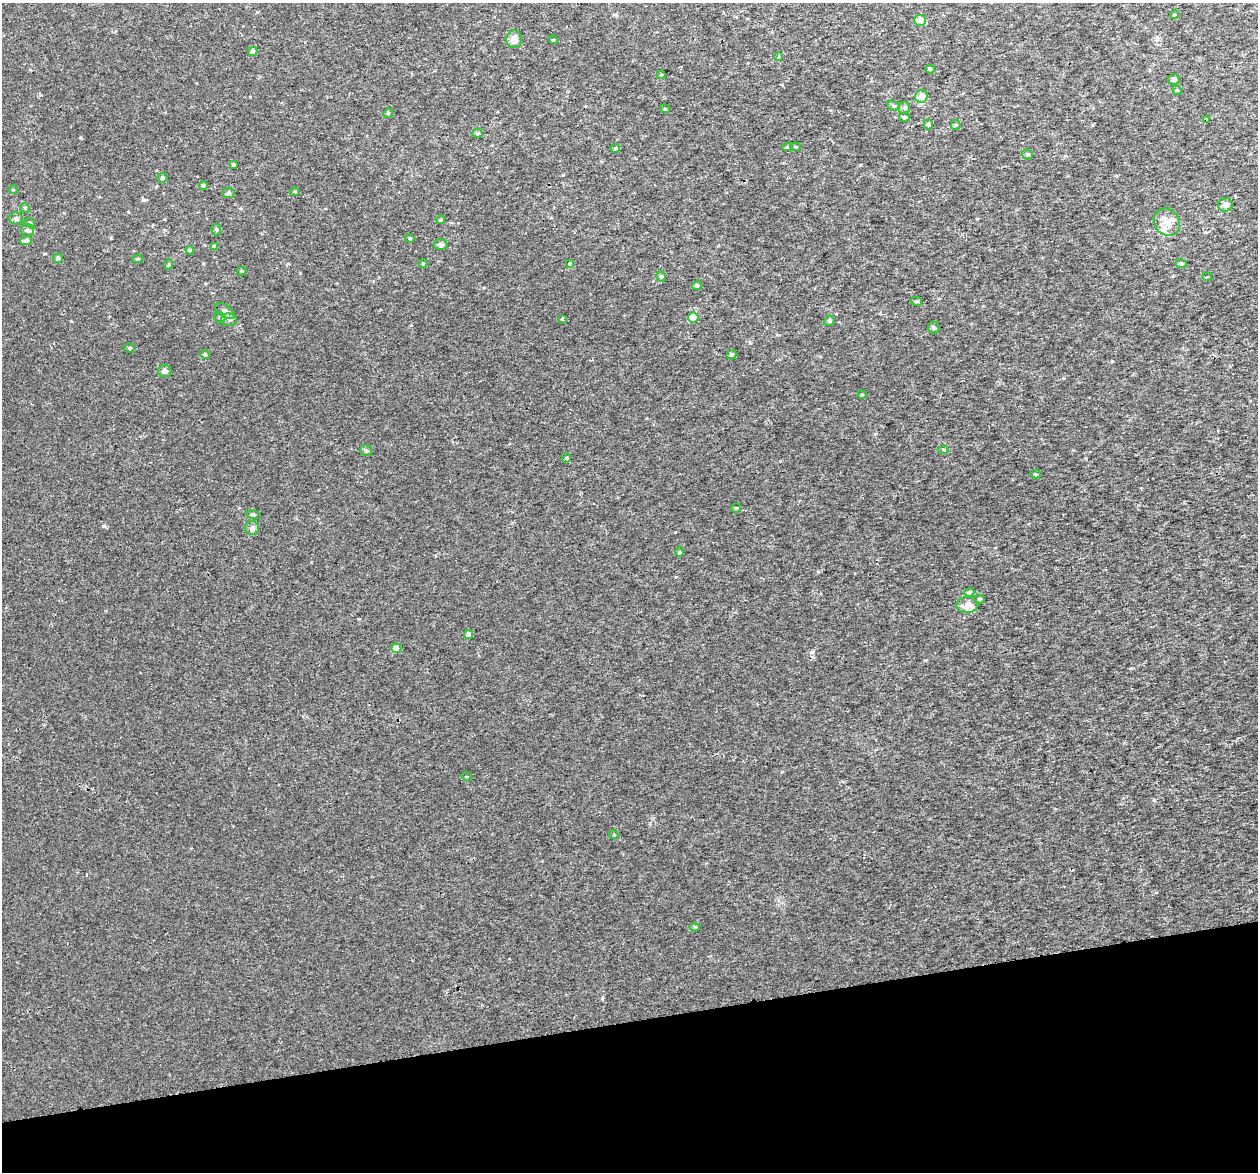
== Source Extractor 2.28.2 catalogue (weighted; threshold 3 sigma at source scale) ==
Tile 14 of 4 x 4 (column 2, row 4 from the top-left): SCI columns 1313-2568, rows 100-1269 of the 5136 x 4831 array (HDU 1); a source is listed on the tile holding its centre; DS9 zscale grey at full resolution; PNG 1260 x 1174 px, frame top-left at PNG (2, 3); each listed source drawn as its Kron ellipse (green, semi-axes under 4 px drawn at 4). Shown black and unused: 13% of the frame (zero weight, under 2 of 3 exposures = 3% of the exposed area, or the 3 px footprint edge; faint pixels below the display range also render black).
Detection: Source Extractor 2.28.2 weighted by HDU 2 'WHT'; one run over the whole footprint, this tile lists its part. Background 0.00261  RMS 0.0026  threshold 0.0119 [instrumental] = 3 sigma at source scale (4.5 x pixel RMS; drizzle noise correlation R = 1.50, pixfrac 1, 0.0396/0.0396 arcsec/px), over >= 5 px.
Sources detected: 86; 4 inside a brighter listed object's ellipse — not listed separately; the other 82 listed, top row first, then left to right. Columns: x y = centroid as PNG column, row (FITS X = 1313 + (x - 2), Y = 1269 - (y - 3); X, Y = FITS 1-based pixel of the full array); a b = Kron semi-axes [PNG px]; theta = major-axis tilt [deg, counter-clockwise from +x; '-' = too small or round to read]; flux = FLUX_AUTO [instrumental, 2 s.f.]
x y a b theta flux
1174 15 4 3 - 0.26
920 20 6 5 - 2.2
514 39 9 8 - 2
553 40 4 4 - 0.28
253 51 5 4 - 1.2
779 57 3 3 - 0.19
930 69 5 4 - 0.37
661 75 4 4 - 0.23
1174 79 6 5 - 1.1
1177 90 5 4 - 0.3
921 96 6 6 - 1.9
893 106 7 4 -20 0.35
904 108 6 5 - 0.55
665 109 5 3 - 0.21
388 113 5 4 - 0.32
904 117 5 5 - 0.49
1207 119 4 3 - 0.36
928 124 5 4 - 1.1
956 125 5 4 - 0.31
477 133 5 4 - 0.57
787 147 5 4 - 0.44
795 147 5 4 - 0.34
615 148 5 3 - 0.36
1027 154 5 5 - 0.45
233 164 3 3 - 0.34
163 178 5 5 - 0.52
203 185 4 4 - 0.56
13 190 5 3 - 0.21
295 192 4 4 - 0.28
229 193 5 5 - 0.54
1225 205 7 6 - 1.1
25 208 5 4 - 0.3
16 219 7 6 - 0.82
441 220 4 4 - 0.45
1167 222 14 12 -53 3.2
30 223 5 4 - 0.42
28 230 6 6 - 0.73
216 230 6 4 -88 0.5
410 238 5 4 - 0.3
26 240 6 4 3 0.84
440 244 7 5 -3 0.79
214 246 3 3 - 0.48
190 250 4 3 - 0.49
58 258 5 4 - 0.84
137 259 5 4 - 0.35
570 263 4 4 - 0.32
169 264 5 3 - 0.29
423 264 4 4 - 0.3
1181 264 5 4 - 0.59
242 271 5 4 - 0.27
661 277 5 5 - 0.44
1207 277 4 3 - 0.21
697 285 5 4 - 0.37
916 301 6 4 -12 0.4
225 311 11 6 -35 1.3
693 317 5 5 - 2.6
220 318 6 5 - 0.5
562 319 3 3 - 0.35
229 320 8 6 -7 0.71
829 321 5 5 - 0.48
934 328 6 5 - 0.56
130 348 5 5 - 0.41
205 355 5 4 - 0.47
731 355 5 4 - 0.49
165 371 7 6 - 0.85
862 395 4 4 - 0.28
943 449 5 3 - 0.29
366 450 6 5 - 0.58
566 458 5 4 - 0.3
1035 474 5 4 - 0.36
736 508 5 4 - 0.35
254 515 7 4 -10 0.38
252 528 7 7 - 1.1
680 552 5 4 - 0.36
969 592 5 4 - 0.62
980 599 5 4 - 0.4
967 605 11 8 1 2.2
469 634 4 4 - 1.4
396 648 5 5 - 3.1
467 776 5 2 - 0.25
614 835 4 4 - 0.27
695 927 5 4 - 0.37
Unlisted compact peaks at least as high as the median listed source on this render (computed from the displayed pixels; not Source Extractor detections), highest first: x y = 103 526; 925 660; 1112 361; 143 200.